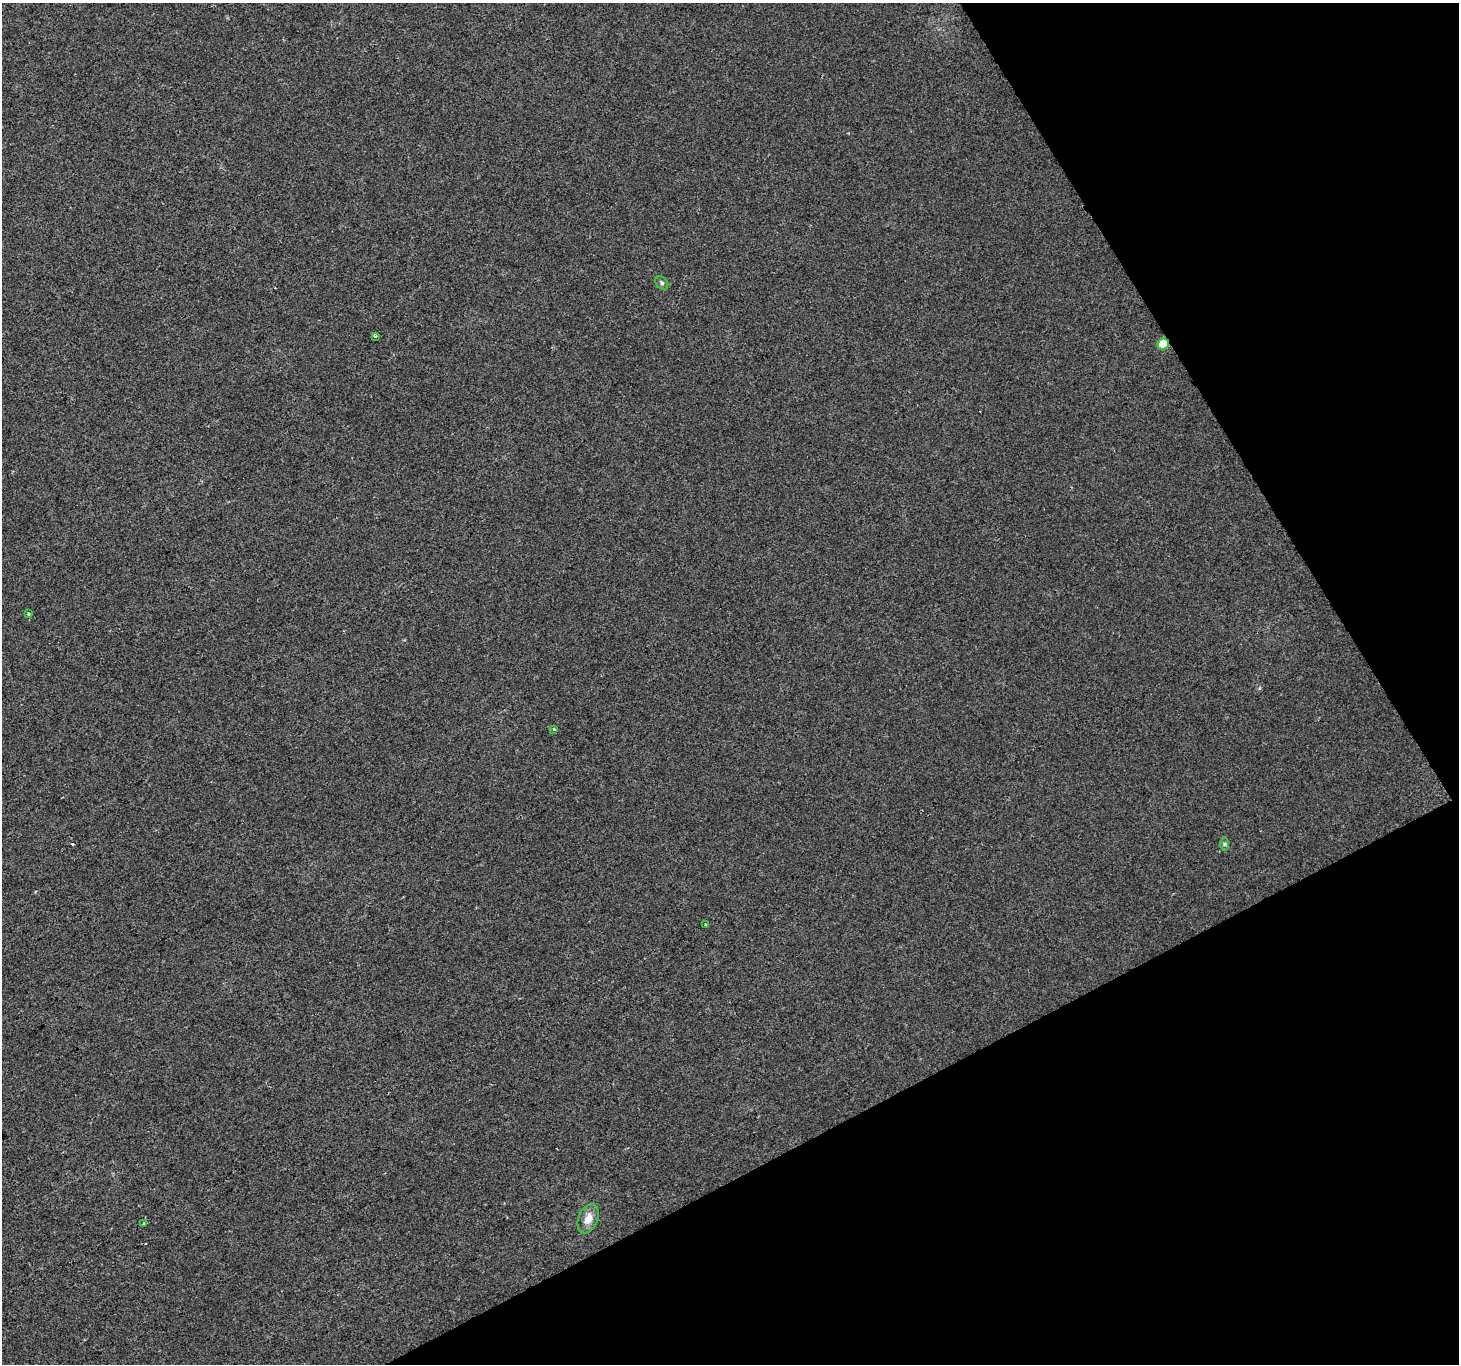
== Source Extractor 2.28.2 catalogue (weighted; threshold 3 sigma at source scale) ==
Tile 12 of 4 x 4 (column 4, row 3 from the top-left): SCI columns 4374-5830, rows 1532-2893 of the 5830 x 5725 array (HDU 1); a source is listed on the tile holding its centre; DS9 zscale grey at full resolution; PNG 1461 x 1366 px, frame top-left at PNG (2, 3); each listed source drawn as its Kron ellipse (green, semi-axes under 4 px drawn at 4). Shown black and unused: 26% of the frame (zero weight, under 2 of 3 exposures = <1% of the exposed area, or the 3 px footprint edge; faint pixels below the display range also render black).
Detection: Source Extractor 2.28.2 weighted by HDU 2 'WHT'; one run over the whole footprint, this tile lists its part. Background 0.00705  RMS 0.0048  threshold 0.0216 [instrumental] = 3 sigma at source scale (4.5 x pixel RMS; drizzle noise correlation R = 1.50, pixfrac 1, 0.0396/0.0396 arcsec/px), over >= 5 px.
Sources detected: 10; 1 cosmic-ray / hot-pixel residue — neither listed nor drawn; the other 9 listed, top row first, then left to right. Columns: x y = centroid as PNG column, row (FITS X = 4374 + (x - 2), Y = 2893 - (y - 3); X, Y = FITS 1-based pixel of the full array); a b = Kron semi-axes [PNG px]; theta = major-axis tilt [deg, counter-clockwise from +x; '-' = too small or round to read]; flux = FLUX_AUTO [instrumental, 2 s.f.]
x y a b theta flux
662 283 7 5 -47 0.96
375 336 3 3 - 2.4
1163 344 6 5 - 21
28 614 3 3 - 1.4
554 729 3 3 - 0.68
1224 844 7 4 90 0.86
706 925 4 2 - 0.83
588 1219 15 9 67 5.3
144 1224 4 3 - 1.3
Overlapping masked pixels (flux is a lower limit): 1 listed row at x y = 1163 344